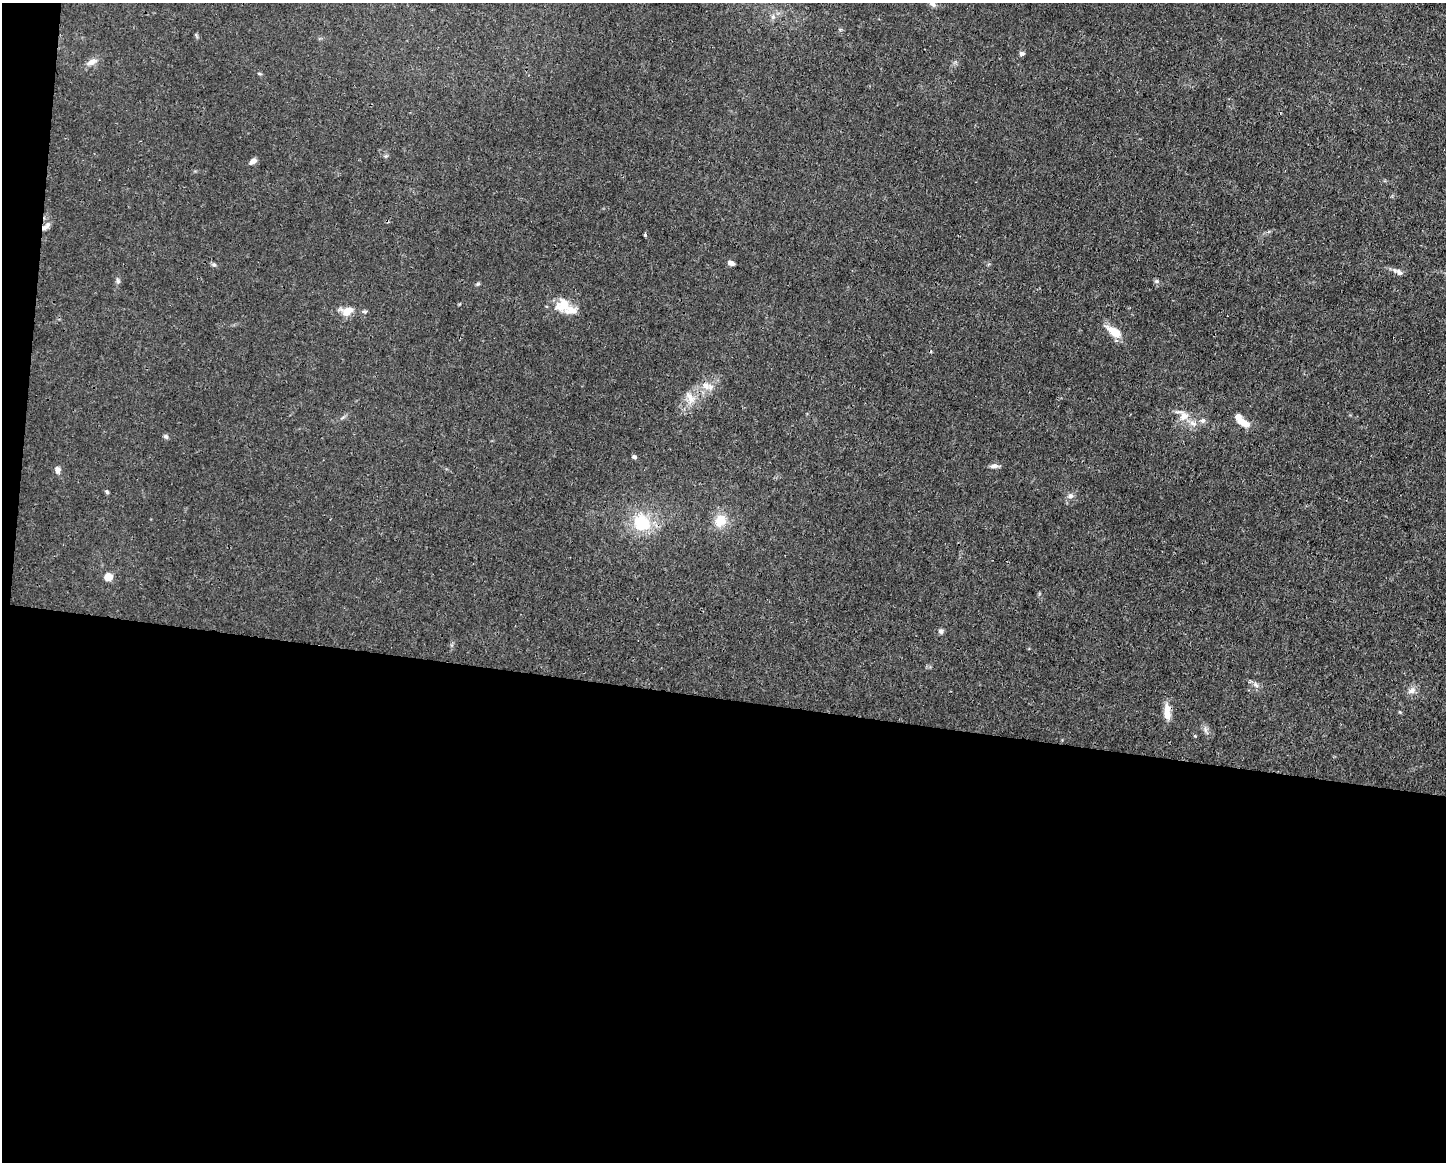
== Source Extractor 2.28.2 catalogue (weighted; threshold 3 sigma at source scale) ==
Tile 10 of 3 x 4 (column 1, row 4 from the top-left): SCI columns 112-1555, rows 1-1160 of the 4666 x 4638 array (HDU 1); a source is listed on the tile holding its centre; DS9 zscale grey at full resolution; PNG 1448 x 1164 px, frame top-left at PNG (2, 3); no overlay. Shown black and unused: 41% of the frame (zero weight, under 3 of 4 exposures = <1% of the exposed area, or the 3 px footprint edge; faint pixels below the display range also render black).
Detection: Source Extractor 2.28.2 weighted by HDU 2 'WHT'; one run over the whole footprint, this tile lists its part. Background 0.0158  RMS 0.0025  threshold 0.011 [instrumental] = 3 sigma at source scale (4.5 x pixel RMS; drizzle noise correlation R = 1.50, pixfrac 1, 0.05/0.05 arcsec/px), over >= 5 px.
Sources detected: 38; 1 inside a brighter object's white glare — not listed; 4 inside a brighter listed object's ellipse — not listed separately; the other 33 listed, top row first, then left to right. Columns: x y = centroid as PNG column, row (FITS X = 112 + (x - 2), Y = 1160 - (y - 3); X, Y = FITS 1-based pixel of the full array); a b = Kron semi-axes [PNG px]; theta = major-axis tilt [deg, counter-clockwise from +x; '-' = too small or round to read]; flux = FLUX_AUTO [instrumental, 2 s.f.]
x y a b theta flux
773 17 7 6 - 0.71
1022 53 7 5 -12 0.57
92 62 14 8 32 1.6
259 74 7 3 -19 0.29
253 161 9 5 36 1.1
46 226 13 6 40 1.3
645 235 3 3 - 1.5
731 263 7 4 -18 1.1
214 265 6 5 - 0.44
1399 272 11 6 -42 1
118 281 8 5 -72 0.55
478 284 6 4 -17 0.32
563 305 22 17 25 5
347 311 15 10 15 3.2
1114 332 17 8 -34 4.5
706 385 12 9 -71 2
690 398 17 9 -59 2.5
1183 415 23 12 -33 3.7
1244 423 14 8 -30 2.9
166 436 6 5 - 0.58
634 457 6 4 -18 0.51
994 466 11 5 2 1
57 470 7 6 - 1.2
107 492 6 4 -50 0.37
1070 496 7 7 - 0.97
720 521 16 14 54 4.5
642 523 20 18 -42 11
108 576 5 5 - 6.3
941 631 7 6 - 0.66
1256 685 8 4 -37 0.69
1412 690 12 8 32 1.4
1167 712 21 8 -86 2.8
1205 730 7 5 -89 0.66
Overlapping masked pixels (flux is a lower limit): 1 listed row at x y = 46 226